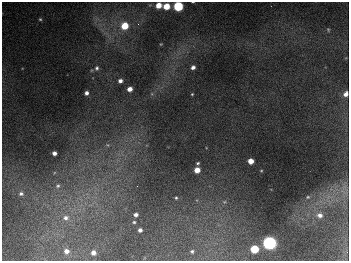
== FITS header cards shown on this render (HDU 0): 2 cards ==
NAXIS1  =                  347
NAXIS2  =                  259

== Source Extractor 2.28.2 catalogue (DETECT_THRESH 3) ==
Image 347 x 259 px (HDU 0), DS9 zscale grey, 1 PNG px = 1 image px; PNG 351 x 263 px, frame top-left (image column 1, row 259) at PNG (2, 2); no overlay
Background 674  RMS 51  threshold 152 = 3 sigma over >= 5 px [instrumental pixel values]
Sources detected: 37; all 37 listed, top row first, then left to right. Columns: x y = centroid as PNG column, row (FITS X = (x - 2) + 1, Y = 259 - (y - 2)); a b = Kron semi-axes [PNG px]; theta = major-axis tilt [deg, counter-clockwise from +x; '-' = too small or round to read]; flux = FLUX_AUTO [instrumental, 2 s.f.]
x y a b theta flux
158 5 5 4 - 42000
166 6 5 5 - 63000
178 6 5 5 - 260000
40 19 4 4 - 4300
138 24 4 4 - 4600
125 26 6 6 - 79000
328 30 5 4 - 4200
161 44 4 3 - 2900
193 67 4 4 - 12000
97 68 6 5 - 7000
120 81 4 4 - 13000
130 89 4 4 - 22000
86 93 4 3 - 13000
192 94 3 3 - 3000
346 94 6 5 - 19000
108 145 6 5 - 7100
54 153 4 4 - 16000
251 161 5 4 - 36000
198 163 3 3 - 4700
197 170 5 4 - 39000
58 186 8 7 - 12000
137 186 2 2 - 1500
344 187 7 5 45 11000
21 194 7 6 - 9700
308 197 5 4 - 4400
176 198 3 3 - 3900
224 202 6 3 18 3600
136 214 4 4 - 12000
320 215 8 7 - 17000
66 218 8 7 - 19000
134 222 3 3 - 4100
140 230 4 4 - 9800
269 243 6 6 - 990000
254 249 5 5 - 120000
66 251 4 4 - 18000
192 251 3 3 - 5500
93 252 4 4 - 20000
At the frame edge (FLAGS 8, measured only in part): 2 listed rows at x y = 178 6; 346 94